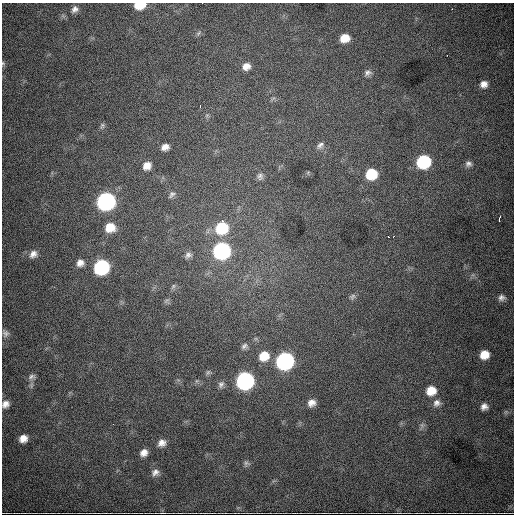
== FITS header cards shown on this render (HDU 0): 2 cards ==
NAXIS1  =                  512
NAXIS2  =                  512

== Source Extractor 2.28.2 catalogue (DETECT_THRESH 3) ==
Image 512 x 512 px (HDU 0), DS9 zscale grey, 1 PNG px = 1 image px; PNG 516 x 516 px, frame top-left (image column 1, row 512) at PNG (2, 3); no overlay
Background 4940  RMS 70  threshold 210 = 3 sigma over >= 5 px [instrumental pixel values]
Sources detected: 56; all 56 listed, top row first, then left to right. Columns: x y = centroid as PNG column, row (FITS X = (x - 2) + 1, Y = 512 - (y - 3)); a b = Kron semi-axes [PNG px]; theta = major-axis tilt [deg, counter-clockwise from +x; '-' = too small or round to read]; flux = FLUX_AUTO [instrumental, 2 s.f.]
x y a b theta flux
140 5 9 6 6 1.1e+05
75 9 9 7 52 2.1e+04
452 9 2 2 - 2.4e+03
198 33 7 4 46 8.6e+03
345 38 8 7 - 6.3e+04
447 55 2 2 - 2.6e+03
3 63 7 5 -70 7.5e+03
246 66 9 8 - 3.3e+04
368 73 9 7 22 1.7e+04
484 84 8 7 - 2.9e+04
200 106 3 2 - 5.6e+03
102 125 8 5 63 9.7e+03
321 144 9 5 49 2.5e+04
165 147 7 6 - 2.8e+04
423 162 10 9 - 4.6e+05
468 164 9 8 - 1.8e+04
147 166 8 6 39 3.7e+04
371 174 10 9 - 1.6e+05
260 176 9 8 - 1.8e+04
172 194 10 6 52 1.4e+04
106 201 10 9 - 1.8e+06
500 216 3 2 - 6.0e+03
499 220 4 2 - 8.5e+03
110 227 11 10 - 7.5e+04
222 228 12 11 - 2.4e+05
394 236 2 2 - 3.0e+03
388 237 3 2 - 5.6e+03
221 251 10 9 - 1.2e+06
33 254 11 9 43 3.1e+04
188 255 10 7 29 1.8e+04
80 263 9 8 - 2.9e+04
101 267 10 9 - 7.8e+05
173 286 7 5 47 9.8e+03
352 297 9 6 54 1.2e+04
501 298 9 8 - 2.0e+04
5 333 11 8 -59 1.8e+04
244 346 9 6 43 1.4e+04
484 355 9 8 - 7.0e+04
264 356 11 10 - 7.6e+04
285 361 10 9 - 1.5e+06
208 372 8 5 54 9.3e+03
32 377 10 7 23 1.7e+04
245 381 10 9 - 1.5e+06
221 384 9 7 63 1.6e+04
431 391 10 9 - 7.3e+04
311 403 9 9 - 3.3e+04
437 403 10 9 - 2.4e+04
5 404 8 7 - 2.6e+04
484 407 8 7 - 2.5e+04
113 424 2 2 - 2.3e+03
422 425 6 6 - 1.1e+04
23 438 7 7 - 3.9e+04
162 443 10 9 - 3.0e+04
144 453 9 7 43 3.2e+04
246 463 9 7 -6 1.3e+04
155 472 10 9 - 2.5e+04
At the frame edge (FLAGS 8, measured only in part): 3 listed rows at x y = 140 5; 3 63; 5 404